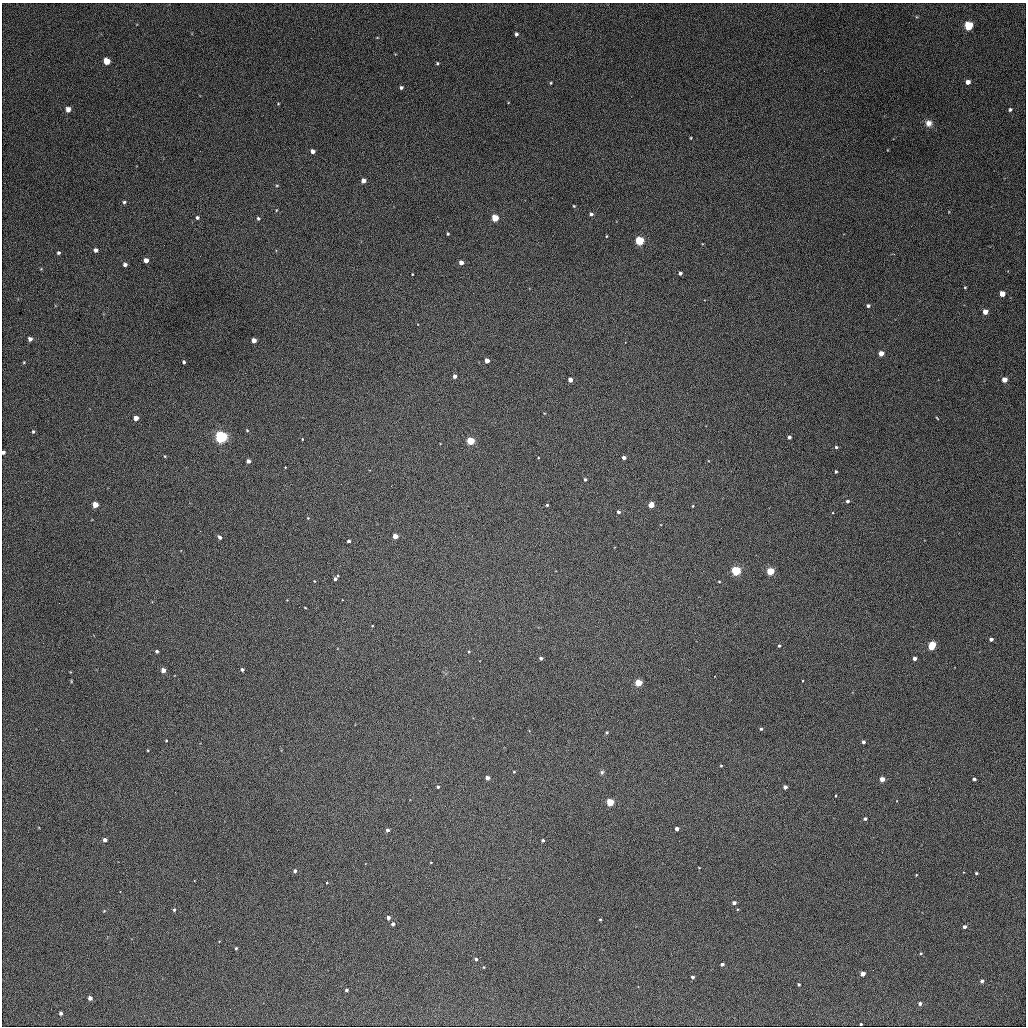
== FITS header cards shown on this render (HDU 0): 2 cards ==
NAXIS1  =                 1024
NAXIS2  =                 1024

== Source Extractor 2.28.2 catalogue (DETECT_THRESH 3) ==
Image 1024 x 1024 px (HDU 0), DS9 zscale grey, 1 PNG px = 1 image px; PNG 1028 x 1028 px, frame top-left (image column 1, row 1024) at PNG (2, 3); no overlay
Background 365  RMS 15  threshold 45.5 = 3 sigma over >= 5 px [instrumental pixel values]
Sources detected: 134; all 134 listed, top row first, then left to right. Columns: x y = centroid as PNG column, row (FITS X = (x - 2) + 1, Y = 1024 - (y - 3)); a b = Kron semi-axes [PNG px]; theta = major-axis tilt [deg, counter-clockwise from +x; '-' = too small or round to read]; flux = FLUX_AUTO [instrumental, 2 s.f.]
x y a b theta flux
968 26 5 5 - 44000
516 34 5 4 - 2100
107 61 5 5 - 15000
437 63 4 3 - 1200
968 82 5 5 - 4400
551 83 3 3 - 940
401 88 4 4 - 2000
278 104 4 3 - 770
68 109 5 4 - 5000
1010 110 5 4 - 1700
929 123 8 7 - 6100
691 138 4 2 - 790
313 151 4 4 - 4200
363 181 4 4 - 5500
277 185 5 3 - 900
124 202 5 4 - 1500
574 206 3 3 - 930
276 210 5 3 - 830
591 214 4 4 - 2300
197 218 4 4 - 1900
258 218 4 4 - 1700
495 218 4 4 - 30000
448 234 3 3 - 1300
606 236 3 2 - 850
639 241 4 4 - 78000
96 250 4 4 - 3300
58 253 4 4 - 1600
894 254 3 2 - 610
146 260 4 4 - 6000
461 263 4 4 - 6400
125 265 4 3 - 3300
680 273 4 3 - 3300
412 274 3 2 - 730
965 287 3 2 - 830
1002 294 4 4 - 12000
868 306 4 3 - 2200
985 312 4 4 - 9000
30 339 4 4 - 4100
254 340 4 4 - 8200
881 353 4 4 - 11000
487 361 4 4 - 8500
24 362 4 3 - 890
184 362 4 3 - 1800
455 376 4 4 - 4300
570 380 4 4 - 7900
1004 380 4 4 - 12000
136 418 4 4 - 8000
937 418 4 2 - 750
247 430 3 3 - 790
33 432 5 4 - 1500
221 437 5 5 - 250000
789 437 4 3 - 2900
302 439 4 2 - 690
470 441 4 4 - 54000
836 447 4 4 - 1500
3 452 4 3 - 3000
165 456 4 4 - 900
624 457 4 3 - 3600
248 461 4 4 - 4700
285 467 3 2 - 630
836 471 3 3 - 1300
585 479 4 3 - 1600
847 501 4 3 - 2200
95 505 4 4 - 15000
547 505 4 3 - 1300
651 505 5 4 - 13000
693 506 3 2 - 820
618 512 4 4 - 2400
308 518 4 3 - 790
200 531 3 2 - 900
395 536 4 4 - 12000
220 537 5 4 - 2800
349 541 3 3 - 2400
736 571 4 4 - 110000
770 571 4 4 - 48000
335 578 6 3 51 2900
314 581 4 3 - 620
719 581 3 2 - 820
305 608 3 2 - 670
372 626 3 2 - 580
991 639 4 3 - 3400
779 646 4 3 - 1500
932 646 6 4 62 50000
157 651 3 3 - 1900
469 651 4 4 - 990
541 658 4 3 - 2300
914 658 3 3 - 4000
242 669 3 3 - 2400
163 670 4 4 - 6700
638 683 4 4 - 35000
761 729 4 3 - 1400
607 733 4 4 - 1300
166 740 2 2 - 790
863 742 3 3 - 2500
721 766 3 3 - 990
514 772 3 2 - 830
602 772 6 5 - 1800
487 778 4 4 - 5800
882 779 4 4 - 10000
974 779 3 3 - 2600
438 787 3 3 - 1300
785 787 4 4 - 5000
836 796 3 3 - 1600
610 802 4 4 - 46000
865 819 3 3 - 2200
677 829 4 3 - 5000
387 830 3 3 - 2800
105 840 4 4 - 4300
543 840 3 3 - 1600
699 868 4 2 - 570
295 871 4 3 - 2500
976 873 3 3 - 1400
916 875 3 2 - 690
327 883 3 3 - 3400
734 903 4 3 - 4000
174 910 4 3 - 1700
104 911 5 3 - 960
388 918 3 3 - 3700
600 919 3 3 - 1100
393 924 4 3 - 3200
964 927 4 3 - 3200
236 948 3 3 - 1300
921 953 4 3 - 860
476 959 4 3 - 1900
722 964 4 3 - 2800
863 974 4 4 - 8400
692 977 3 3 - 2000
982 981 3 3 - 2600
799 984 3 3 - 1500
346 990 3 3 - 1800
90 998 4 4 - 4300
920 1003 4 3 - 2900
61 1013 4 3 - 2500
861 1024 3 3 - 1200
At the frame edge (FLAGS 8, measured only in part): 1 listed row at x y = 3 452